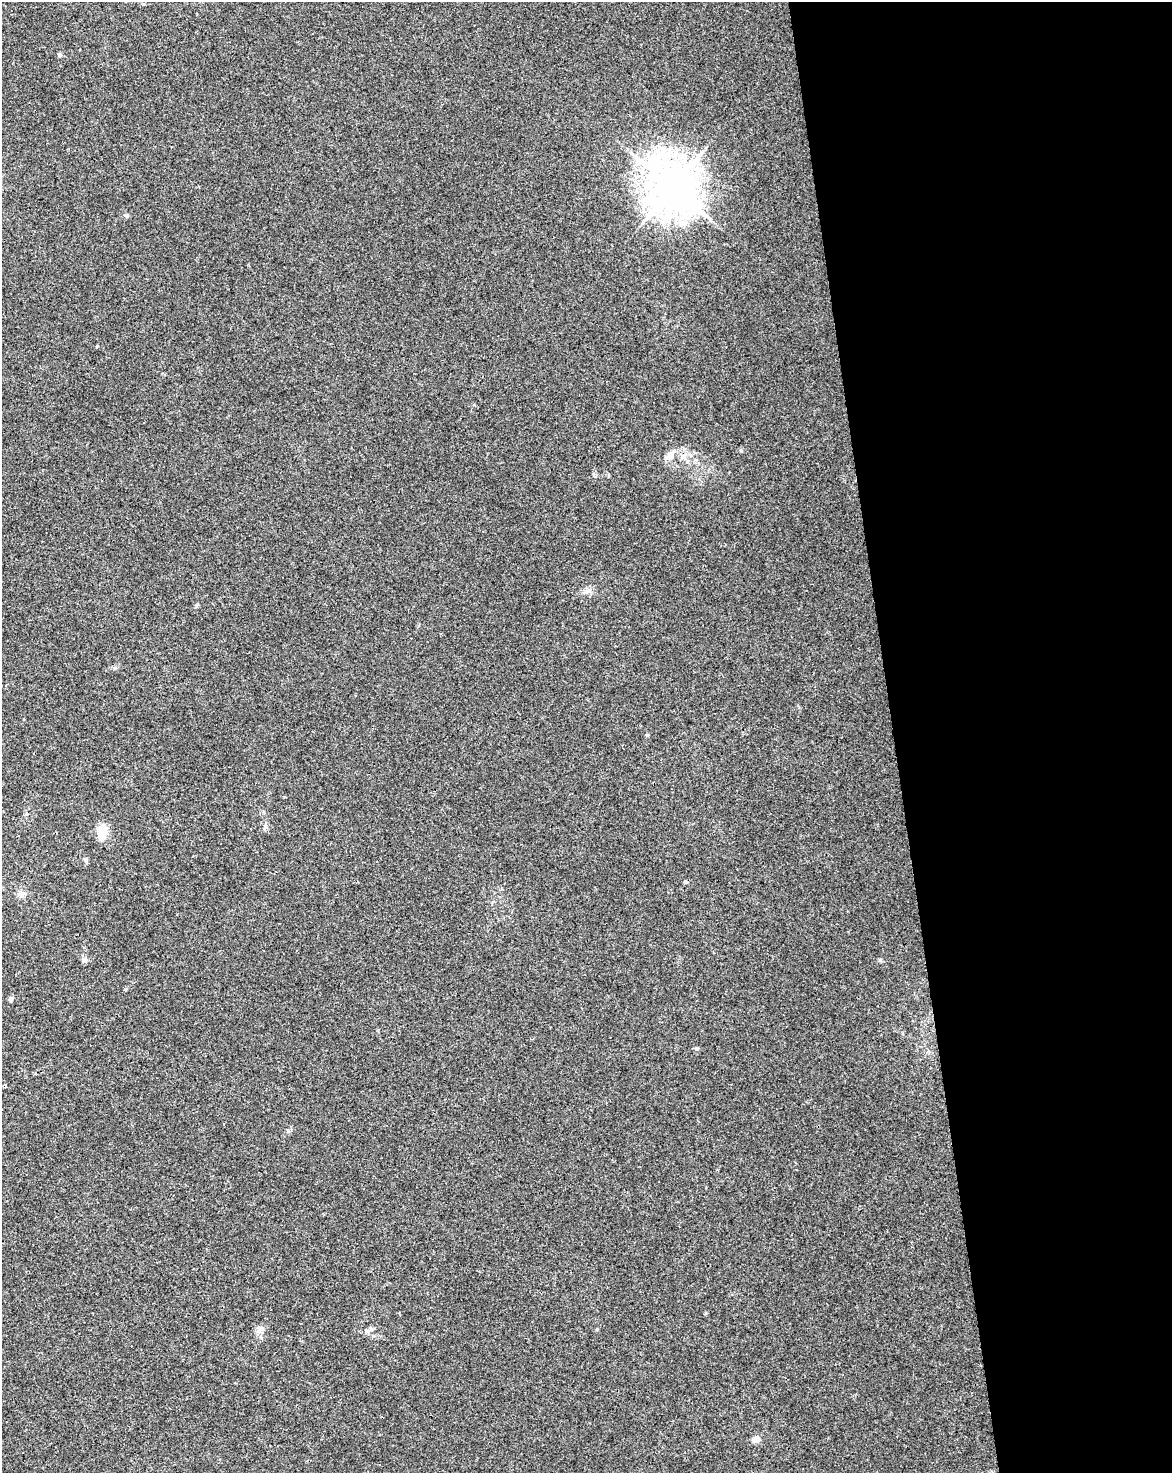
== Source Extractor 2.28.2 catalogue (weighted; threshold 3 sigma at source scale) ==
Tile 8 of 4 x 3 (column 4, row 2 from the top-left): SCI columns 3565-4734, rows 1538-3008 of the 4791 x 4502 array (HDU 1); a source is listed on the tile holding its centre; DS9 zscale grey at full resolution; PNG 1174 x 1475 px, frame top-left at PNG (2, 2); no overlay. Shown black and unused: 24% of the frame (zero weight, under 3 of 4 exposures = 5% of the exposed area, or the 3 px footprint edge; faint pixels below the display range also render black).
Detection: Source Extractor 2.28.2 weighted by HDU 2 'WHT'; one run over the whole footprint, this tile lists its part. Background 0.00476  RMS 0.003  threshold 0.0135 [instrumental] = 3 sigma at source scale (4.5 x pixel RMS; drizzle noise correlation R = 1.50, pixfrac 1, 0.0396/0.0396 arcsec/px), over >= 5 px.
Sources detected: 16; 1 cosmic-ray / hot-pixel residue — not listed; the other 15 listed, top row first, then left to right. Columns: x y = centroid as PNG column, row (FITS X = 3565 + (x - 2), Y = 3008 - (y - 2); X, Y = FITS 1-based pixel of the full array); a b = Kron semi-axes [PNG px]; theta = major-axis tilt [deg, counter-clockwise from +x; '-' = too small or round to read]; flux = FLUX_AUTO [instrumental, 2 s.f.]
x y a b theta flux
60 54 6 4 -21 0.49
672 187 14 13 - 1200
126 215 6 4 -1 0.41
670 456 15 9 65 2.2
684 456 10 7 40 1.5
588 591 7 6 - 0.97
647 735 5 3 - 0.31
265 827 10 4 77 0.67
103 832 18 11 87 4.3
21 893 10 7 -18 1.3
85 960 9 6 -42 0.84
10 999 7 4 90 0.5
697 1048 6 4 18 0.35
260 1329 11 6 -90 1.2
756 1439 5 4 - 4.3
Unlisted compact peaks at least as high as the median listed source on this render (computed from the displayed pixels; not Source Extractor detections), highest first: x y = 741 451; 880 960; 97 346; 125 989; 288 1131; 706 1313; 196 606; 595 476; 114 668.